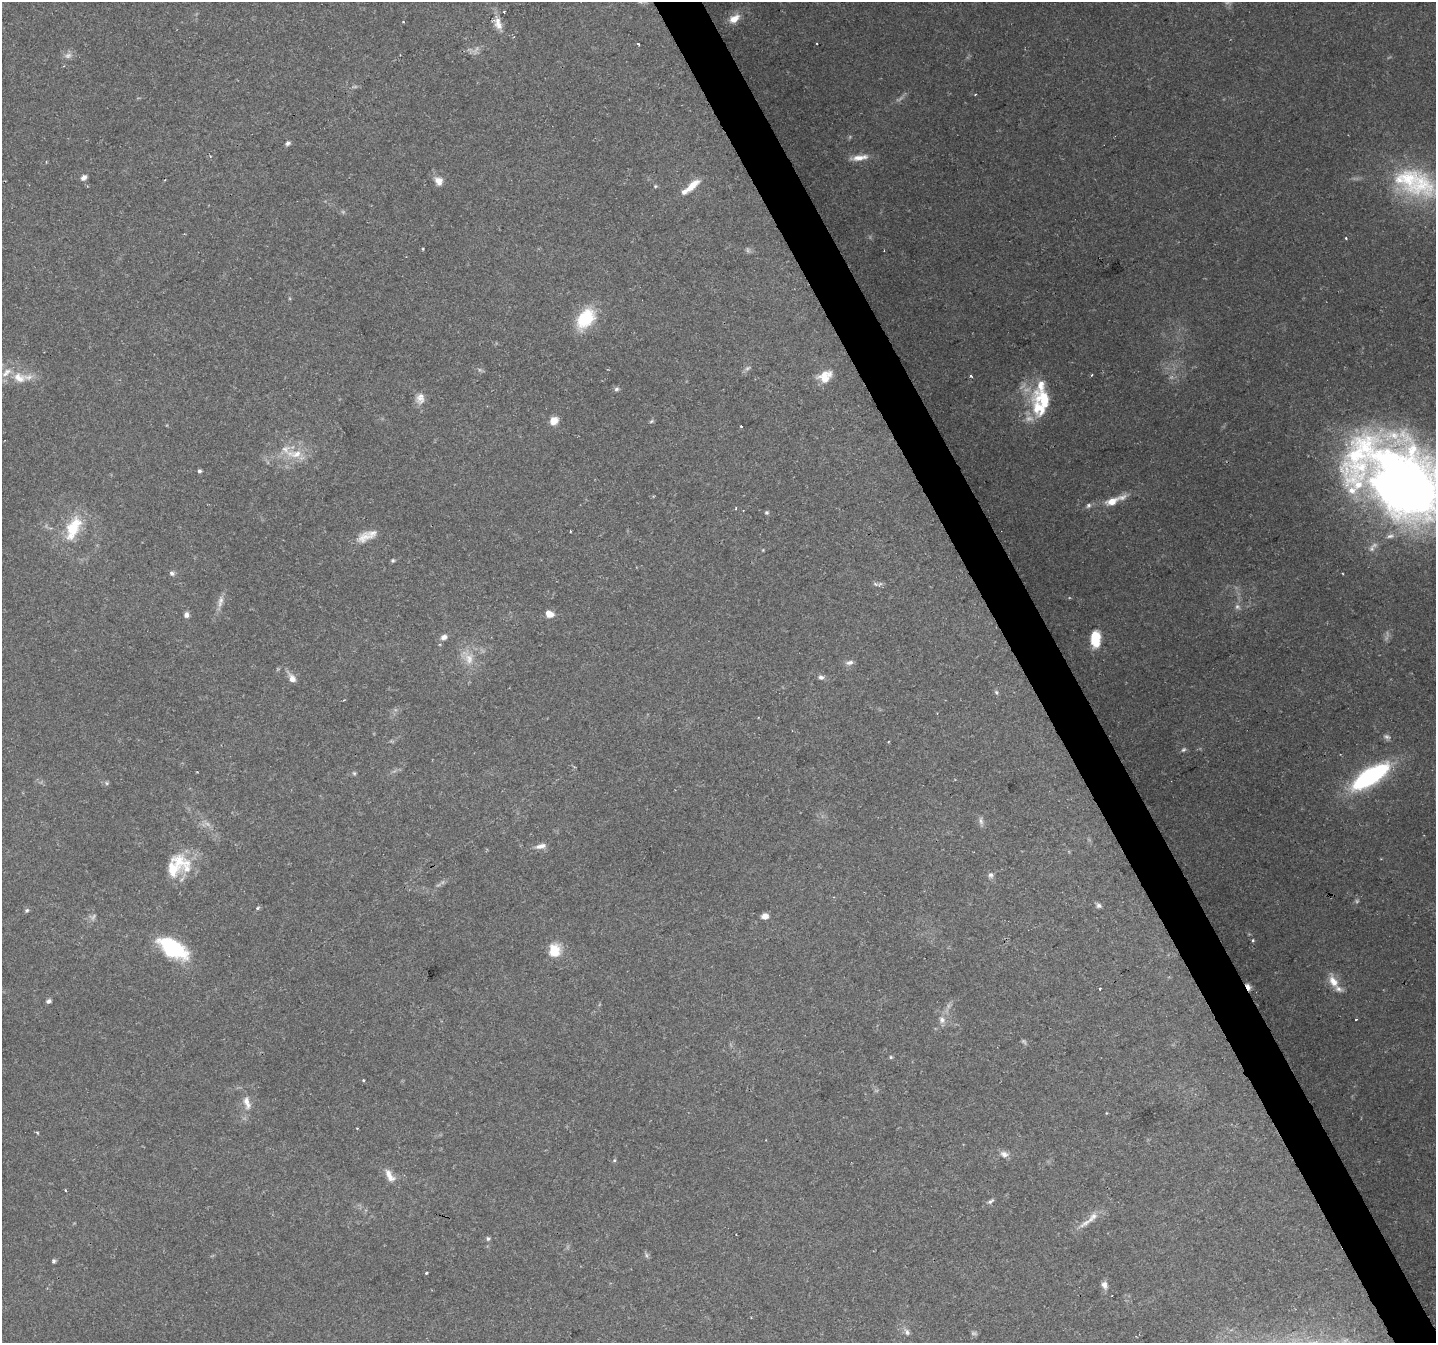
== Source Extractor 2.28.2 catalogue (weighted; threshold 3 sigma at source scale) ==
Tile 6 of 4 x 4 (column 2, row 2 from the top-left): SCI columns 1437-2870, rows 2839-4179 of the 5738 x 5615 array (HDU 1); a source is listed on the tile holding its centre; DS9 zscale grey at full resolution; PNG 1438 x 1345 px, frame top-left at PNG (2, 2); no overlay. Shown black and unused: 3% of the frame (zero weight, under 2 of 3 exposures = <1% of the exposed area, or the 3 px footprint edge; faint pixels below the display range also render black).
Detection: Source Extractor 2.28.2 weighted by HDU 2 'WHT'; one run over the whole footprint, this tile lists its part. Background 0.0816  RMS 0.005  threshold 0.0225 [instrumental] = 3 sigma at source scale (4.5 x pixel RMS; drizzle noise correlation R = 1.50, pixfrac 1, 0.0396/0.0396 arcsec/px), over >= 5 px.
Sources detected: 120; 16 too faint to see at this stretch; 5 cosmic-ray / hot-pixel residue — not listed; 15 inside a brighter listed object's ellipse — not listed separately; the other 84 listed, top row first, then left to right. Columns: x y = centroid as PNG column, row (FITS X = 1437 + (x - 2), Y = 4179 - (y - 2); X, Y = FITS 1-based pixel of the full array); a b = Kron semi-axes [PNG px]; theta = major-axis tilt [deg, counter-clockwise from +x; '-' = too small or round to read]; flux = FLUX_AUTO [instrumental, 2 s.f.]
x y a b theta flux
734 19 14 8 32 5.3
498 21 17 8 73 4.4
403 22 3 2 - 0.46
638 44 3 2 - 2.1
975 94 3 3 - 0.44
288 143 6 5 - 1.3
859 158 23 7 8 5.1
84 177 7 5 38 2.1
438 181 11 9 -52 4.2
1421 184 48 42 -45 50
655 186 6 4 21 0.67
692 186 20 7 42 7.3
1346 238 3 2 - 0.85
423 249 3 3 - 0.55
585 318 21 14 52 27
825 376 15 11 38 7.4
971 376 4 3 - 0.58
19 378 19 13 -24 8.5
616 389 7 5 3 1.2
420 398 15 11 84 4.2
1044 400 29 18 -42 21
554 421 9 8 - 5.2
651 421 6 5 - 0.83
741 426 3 2 - 0.79
295 454 29 11 -2 10
199 471 4 4 - 1.2
1399 481 93 60 -37 570
1112 501 15 8 21 6.4
1088 505 8 6 46 1.4
766 512 5 5 - 0.86
73 528 33 16 67 20
364 537 23 13 25 6.7
1372 548 11 8 72 2.8
763 550 4 4 - 0.43
393 560 5 5 - 0.77
172 573 7 6 - 1.4
876 584 7 4 -35 0.92
220 602 17 7 77 3.3
549 614 7 6 - 5.8
186 615 6 6 - 2.1
444 637 8 6 23 2.5
1095 639 18 10 89 13
468 658 25 13 -57 8.7
849 662 11 6 9 2.1
821 677 8 6 -9 1.9
292 678 11 8 -58 3.4
996 692 7 5 -60 0.97
1183 750 8 6 42 1.1
354 773 5 5 - 0.81
1370 776 36 13 32 78
981 821 12 5 -82 1.8
541 846 14 6 13 3.2
179 861 29 25 -26 17
991 875 8 7 - 1.7
1099 905 7 5 -39 1.4
257 908 6 4 28 0.81
27 910 7 6 - 0.99
765 916 7 5 11 3.8
1253 940 5 4 - 0.67
173 948 28 15 -33 51
554 951 16 13 -85 11
1333 981 18 11 -58 6.5
1248 987 8 5 -66 2.4
1099 989 3 2 - 0.8
48 1001 6 5 - 1.3
942 1020 10 9 - 2.9
1356 1020 3 2 - 0.76
891 1057 5 4 - 0.7
363 1080 3 3 - 0.72
247 1103 22 9 -75 5.6
357 1128 3 2 - 0.36
37 1132 4 3 - 0.59
1004 1154 11 8 -28 2.9
614 1160 5 4 - 0.7
390 1176 19 9 -59 5
65 1190 3 3 - 0.49
990 1201 10 5 36 1.4
1092 1217 27 8 47 5.9
488 1238 6 5 - 0.98
646 1255 7 4 -88 0.99
53 1261 5 5 - 0.88
426 1273 3 2 - 0.83
1104 1285 10 8 -69 2.6
907 1332 11 6 -62 2.1
Overlapping masked pixels (flux is a lower limit): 1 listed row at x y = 1248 987
Isophote crosses this tile's border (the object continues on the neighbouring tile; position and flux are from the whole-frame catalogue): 3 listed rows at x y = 1421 184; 1399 481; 1370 776